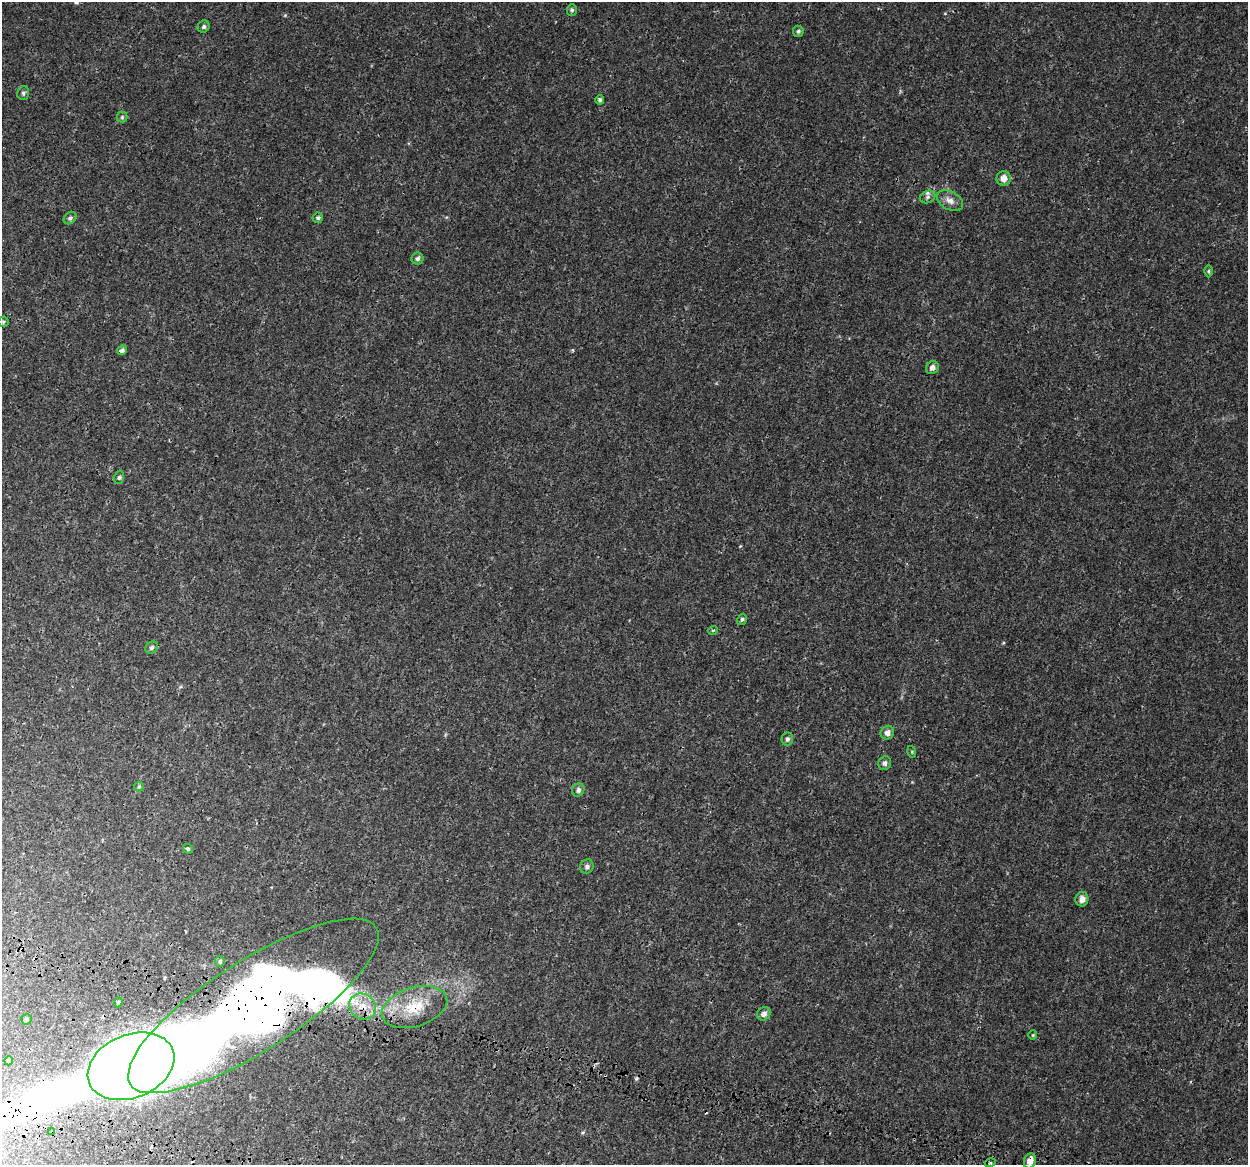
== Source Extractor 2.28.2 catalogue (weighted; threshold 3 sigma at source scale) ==
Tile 7 of 4 x 4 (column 3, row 2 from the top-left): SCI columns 2670-3915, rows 2923-4085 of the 5331 x 5784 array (HDU 1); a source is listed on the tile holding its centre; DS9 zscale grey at full resolution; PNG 1250 x 1167 px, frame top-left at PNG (2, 2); each listed source drawn as its Kron ellipse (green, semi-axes under 4 px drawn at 4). Shown black and unused: <1% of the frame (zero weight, under 3 of 4 exposures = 17% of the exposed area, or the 3 px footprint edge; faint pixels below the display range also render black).
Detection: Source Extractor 2.28.2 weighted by HDU 2 'WHT'; one run over the whole footprint, this tile lists its part. Background 3.85e-04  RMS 0.0013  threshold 0.00571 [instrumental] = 3 sigma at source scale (4.5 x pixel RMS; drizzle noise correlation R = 1.50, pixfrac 1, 0.0396/0.0396 arcsec/px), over >= 5 px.
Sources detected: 46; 2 inside a brighter object's white glare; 2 cosmic-ray / hot-pixel residue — neither listed nor drawn; the other 42 listed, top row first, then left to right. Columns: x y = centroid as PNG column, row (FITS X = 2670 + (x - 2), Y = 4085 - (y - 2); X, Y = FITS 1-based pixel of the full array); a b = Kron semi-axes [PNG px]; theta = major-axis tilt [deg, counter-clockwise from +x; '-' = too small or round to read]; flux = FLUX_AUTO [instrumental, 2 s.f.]
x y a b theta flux
572 10 6 5 - 0.22
204 27 6 5 - 0.26
798 31 5 5 - 0.22
23 93 7 6 - 0.27
600 100 5 4 - 0.24
122 117 5 5 - 0.18
1004 178 7 7 - 0.82
928 197 8 6 21 0.36
950 201 14 9 -28 0.89
70 218 7 5 44 0.3
318 218 5 5 - 0.22
417 259 6 6 - 0.31
1208 271 6 4 89 0.16
3 322 5 5 - 0.18
122 350 5 4 - 0.35
932 368 7 6 - 0.48
119 477 7 5 73 0.22
742 619 6 4 59 0.24
713 630 5 3 - 0.12
152 648 7 5 45 0.29
887 733 7 6 - 0.57
787 739 6 5 - 0.31
912 752 6 3 -73 0.12
885 763 7 6 - 0.4
139 787 5 5 - 0.14
578 790 7 6 - 0.37
188 849 5 4 - 0.19
587 867 7 6 - 0.37
1082 899 7 6 - 0.7
220 961 5 5 - 0.26
118 1002 5 4 - 0.17
253 1006 146 45 33 320
363 1006 14 12 -39 1.9
414 1007 34 19 17 4.4
764 1014 7 6 - 0.62
26 1019 5 5 - 0.24
1033 1035 4 4 - 0.12
9 1061 4 4 - 0.55
131 1066 45 31 22 540
52 1132 4 3 - 0.25
1030 1161 8 6 68 1
990 1163 5 3 - 0.15
Overlapping masked pixels (flux is a lower limit): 6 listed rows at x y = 253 1006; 363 1006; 414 1007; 131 1066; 52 1132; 1030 1161